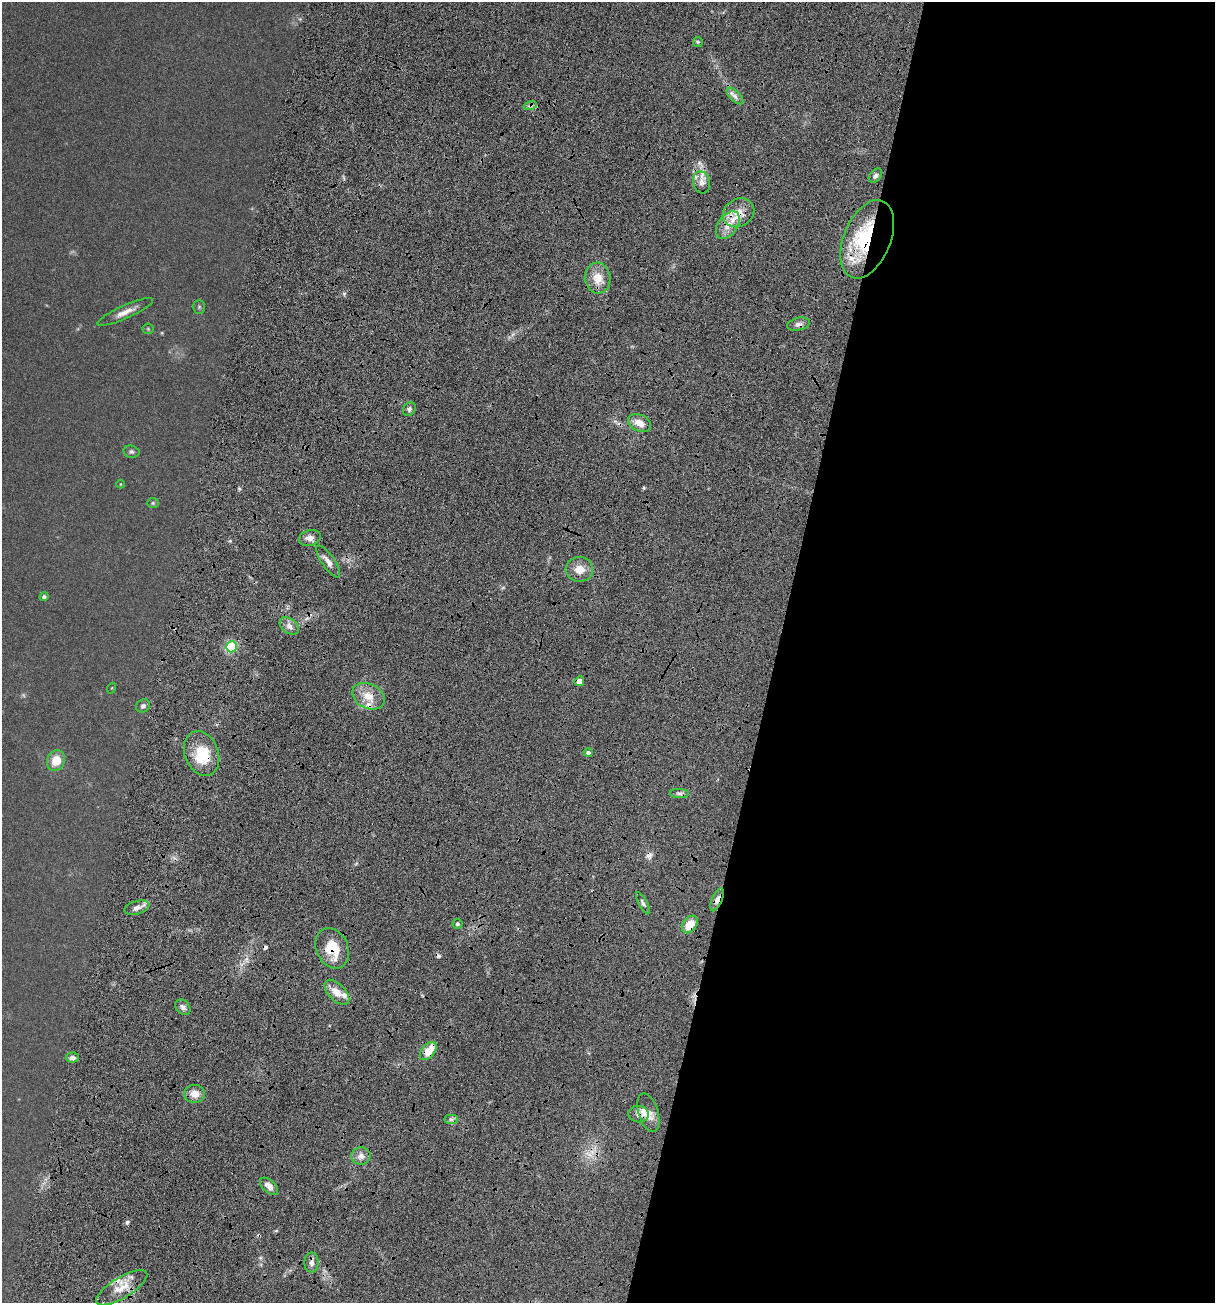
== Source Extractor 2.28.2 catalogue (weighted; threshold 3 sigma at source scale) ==
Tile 12 of 4 x 4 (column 4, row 3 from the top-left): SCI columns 4420-5632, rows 1607-2907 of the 5918 x 5679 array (HDU 1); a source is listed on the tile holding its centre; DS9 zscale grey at full resolution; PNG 1217 x 1305 px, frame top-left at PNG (2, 2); each listed source drawn as its Kron ellipse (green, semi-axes under 4 px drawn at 4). Shown black and unused: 37% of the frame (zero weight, under 4 of 7 exposures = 19% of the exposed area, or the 3 px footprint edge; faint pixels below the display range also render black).
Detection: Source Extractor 2.28.2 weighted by HDU 2 'WHT'; one run over the whole footprint, this tile lists its part. Background 0.111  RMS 0.0057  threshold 0.0234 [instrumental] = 3 sigma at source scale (4.09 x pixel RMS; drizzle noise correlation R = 1.36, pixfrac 0.8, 0.05/0.05 arcsec/px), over >= 5 px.
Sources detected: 64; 2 too faint to see at this stretch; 2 inside a brighter object's white glare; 6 cosmic-ray / hot-pixel residue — neither listed nor drawn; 4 inside a brighter listed object's ellipse — not listed separately; the other 50 listed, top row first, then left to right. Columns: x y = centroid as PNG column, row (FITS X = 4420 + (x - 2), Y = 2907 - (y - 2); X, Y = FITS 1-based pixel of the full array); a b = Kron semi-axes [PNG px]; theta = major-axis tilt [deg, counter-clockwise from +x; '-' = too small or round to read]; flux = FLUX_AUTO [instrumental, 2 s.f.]
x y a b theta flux
698 42 5 4 - 0.93
735 96 10 5 -45 2.5
530 106 7 4 17 1.5
875 176 8 5 51 1.9
702 182 11 8 -76 4.2
739 213 16 13 32 9.6
728 225 15 9 53 7.6
867 239 41 23 68 53
598 278 15 12 -86 9.3
199 307 7 6 - 0.95
125 312 30 6 24 5.6
798 324 11 6 14 2.6
148 329 5 5 - 0.72
409 409 7 6 - 1.7
640 423 12 8 -26 6.2
131 452 8 6 -12 1.3
120 484 4 3 - 0.34
153 503 6 5 - 0.74
310 538 11 7 16 3.7
328 561 19 6 -55 4.1
579 569 14 12 -1 7.4
44 597 4 4 - 1.6
289 626 11 7 -38 3.2
231 647 5 5 - 56
579 681 5 4 - 5.2
112 688 5 3 - 0.46
368 696 17 12 -26 10
143 706 7 6 - 1.8
588 753 4 4 - 1.8
202 754 23 16 -67 20
56 761 10 8 68 9.8
679 793 9 4 -1 1.6
717 900 12 5 67 3.9
643 903 12 4 -61 1.8
137 908 13 6 15 3.3
457 924 5 5 - 1.3
690 924 9 7 54 12
332 948 21 16 -65 18
337 992 15 8 -45 7.6
183 1007 9 6 -46 2.4
428 1051 10 6 50 10
72 1058 7 5 4 2.3
194 1094 10 9 - 5.7
648 1113 20 10 -73 6.1
639 1114 10 8 -7 3.4
451 1119 7 4 0 1.4
361 1156 9 9 - 3.6
269 1186 11 6 -42 3.5
312 1263 10 7 89 3
122 1288 29 10 31 12
Overlapping masked pixels (flux is a lower limit): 12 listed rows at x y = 530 106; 739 213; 867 239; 798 324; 368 696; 202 754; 717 900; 690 924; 332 948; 428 1051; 639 1114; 122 1288